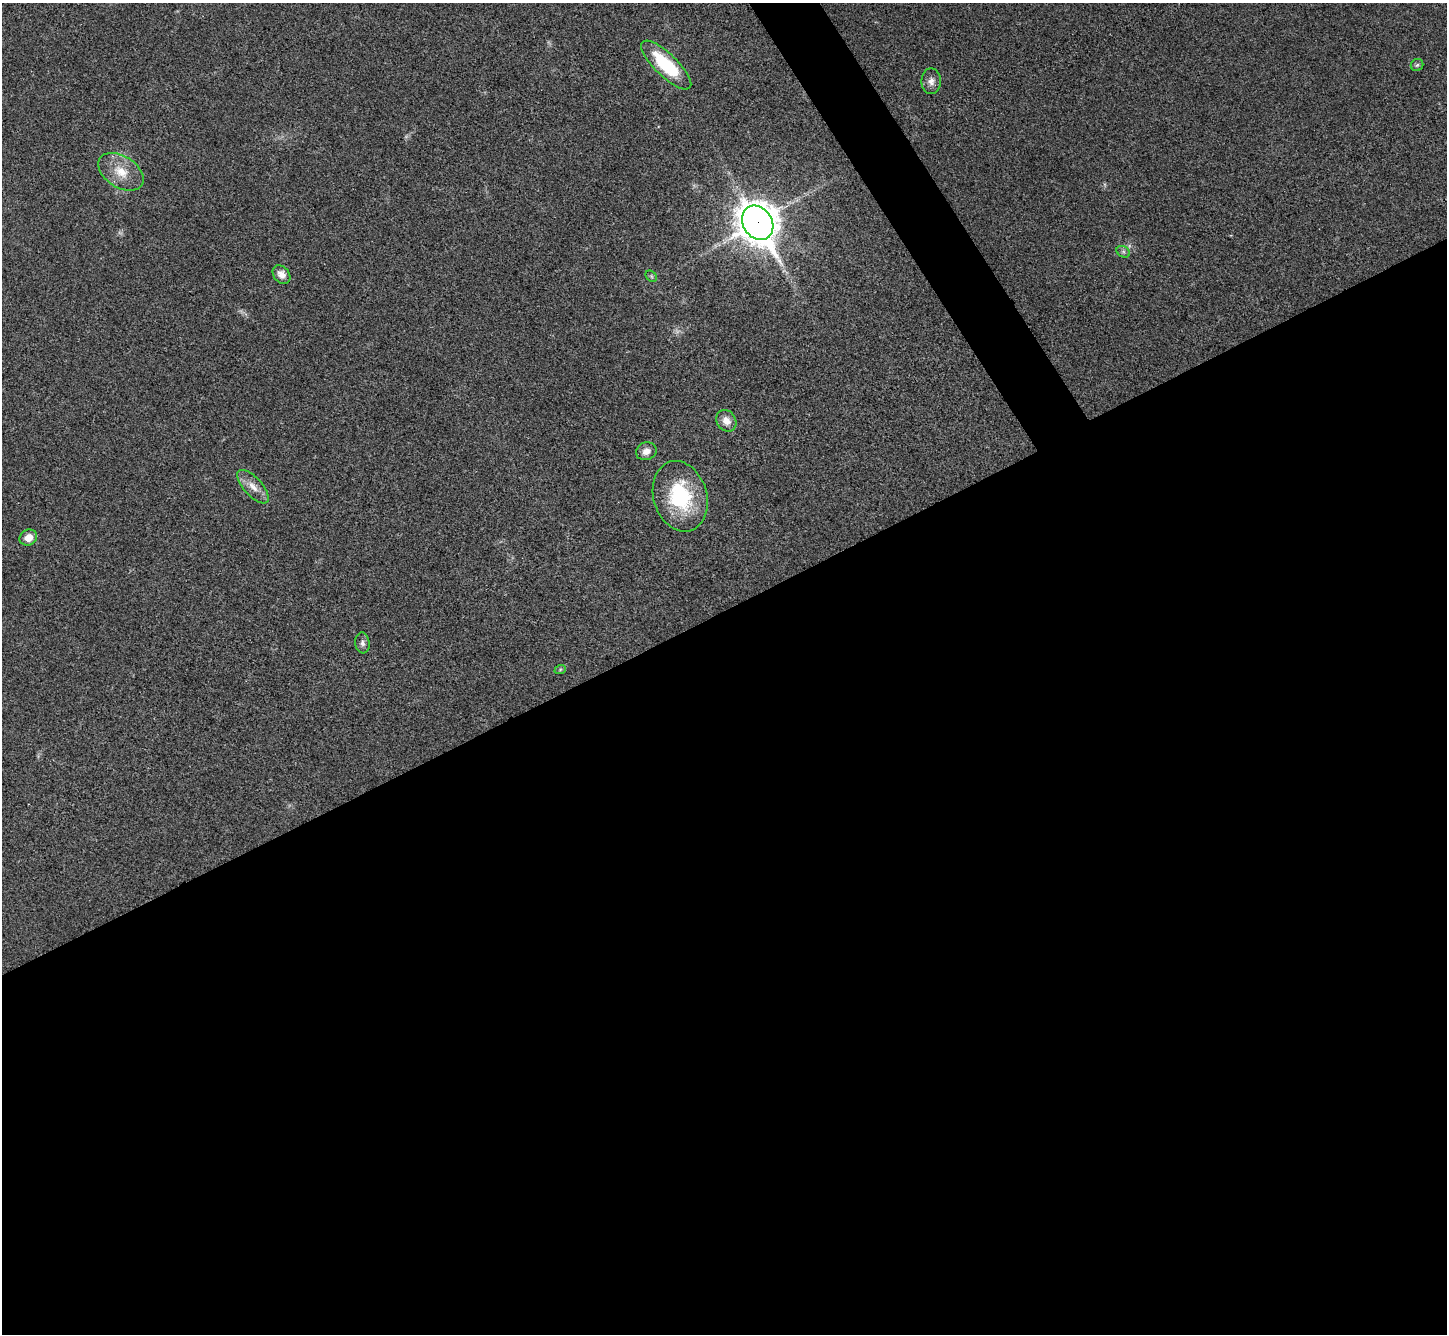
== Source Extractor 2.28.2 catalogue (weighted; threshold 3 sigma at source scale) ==
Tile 15 of 4 x 4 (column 3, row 4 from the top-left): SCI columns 2896-4340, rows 294-1625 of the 5788 x 5779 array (HDU 1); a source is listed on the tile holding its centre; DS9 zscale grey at full resolution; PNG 1449 x 1336 px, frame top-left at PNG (2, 3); each listed source drawn as its Kron ellipse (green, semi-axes under 4 px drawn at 4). Shown black and unused: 56% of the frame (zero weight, under 3 of 4 exposures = <1% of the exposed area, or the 3 px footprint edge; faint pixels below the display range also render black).
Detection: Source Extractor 2.28.2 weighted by HDU 2 'WHT'; one run over the whole footprint, this tile lists its part. Background 0.0209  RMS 0.0039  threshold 0.0177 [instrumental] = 3 sigma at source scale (4.5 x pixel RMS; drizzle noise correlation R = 1.50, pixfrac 1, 0.05/0.05 arcsec/px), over >= 5 px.
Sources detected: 17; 2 too faint to see at this stretch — neither listed nor drawn; the other 15 listed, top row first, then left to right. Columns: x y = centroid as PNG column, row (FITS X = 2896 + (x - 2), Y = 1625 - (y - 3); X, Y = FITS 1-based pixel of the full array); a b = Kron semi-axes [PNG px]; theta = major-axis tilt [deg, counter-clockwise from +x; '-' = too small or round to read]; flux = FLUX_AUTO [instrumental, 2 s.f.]
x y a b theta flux
666 65 33 11 -44 25
1417 65 6 6 - 0.8
931 81 13 9 -90 2.5
121 172 25 15 -33 8.8
758 223 18 14 -57 940
1123 252 7 5 -29 0.93
281 275 10 7 -49 3
651 276 6 5 - 0.7
726 421 11 9 -56 3.5
646 451 10 9 - 2.9
253 487 21 9 -47 4.5
680 496 36 26 -73 32
28 538 9 7 25 4.2
362 643 10 7 -84 1.6
560 670 6 3 20 0.47
Overlapping masked pixels (flux is a lower limit): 1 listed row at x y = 758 223